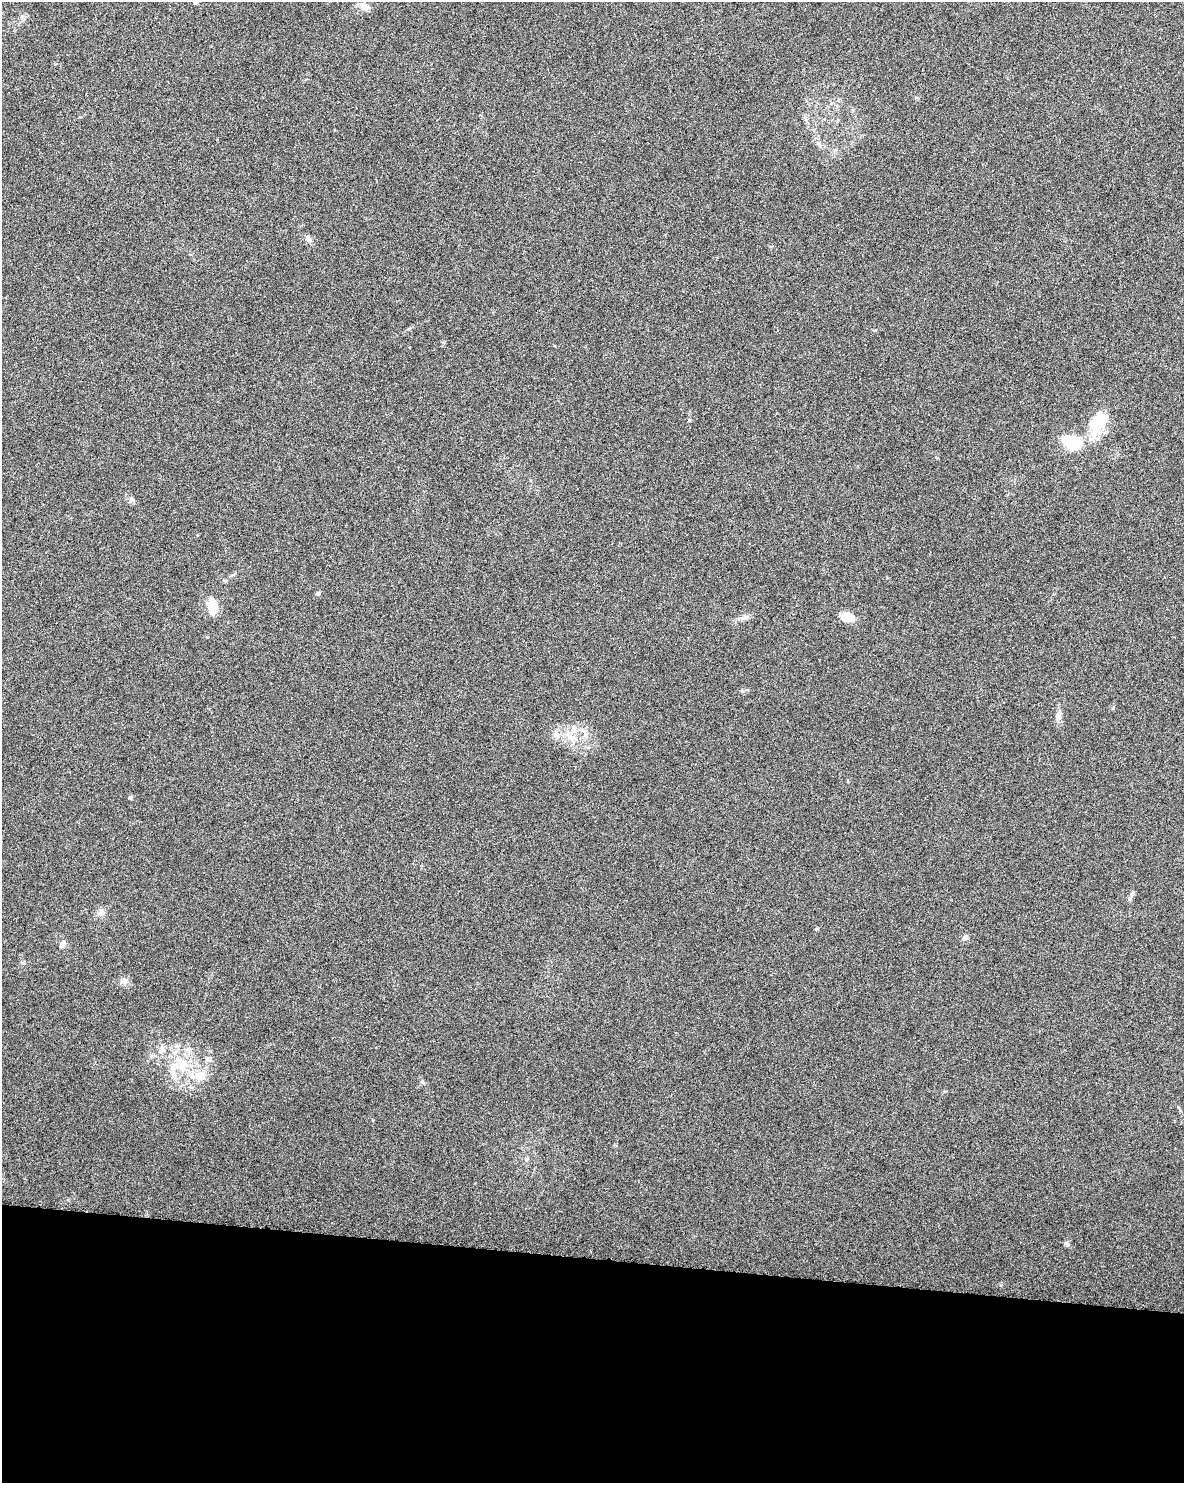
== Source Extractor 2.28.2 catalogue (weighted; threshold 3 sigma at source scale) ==
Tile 10 of 4 x 3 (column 2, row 3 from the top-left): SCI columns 1184-2365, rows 231-1711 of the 4740 x 4960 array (HDU 1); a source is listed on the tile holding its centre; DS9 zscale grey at full resolution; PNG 1186 x 1485 px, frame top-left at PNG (2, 2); no overlay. Shown black and unused: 15% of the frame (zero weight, under 3 of 6 exposures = <1% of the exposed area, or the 3 px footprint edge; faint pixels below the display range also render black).
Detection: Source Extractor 2.28.2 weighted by HDU 2 'WHT'; one run over the whole footprint, this tile lists its part. Background 0.0175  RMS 0.0035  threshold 0.0143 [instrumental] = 3 sigma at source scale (4.09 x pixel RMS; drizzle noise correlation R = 1.36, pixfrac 0.8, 0.0396/0.0396 arcsec/px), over >= 5 px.
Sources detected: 27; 2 inside a brighter listed object's ellipse — not listed separately; the other 25 listed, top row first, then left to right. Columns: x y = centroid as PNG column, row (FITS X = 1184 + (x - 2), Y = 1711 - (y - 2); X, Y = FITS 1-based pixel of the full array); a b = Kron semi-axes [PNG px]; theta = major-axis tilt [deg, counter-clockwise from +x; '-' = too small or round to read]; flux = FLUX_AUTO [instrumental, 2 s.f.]
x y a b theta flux
364 6 15 8 -23 2.3
819 143 8 5 -59 0.92
309 239 10 6 -58 1.1
689 420 4 4 - 0.37
1098 423 36 20 61 11
1072 442 20 13 -18 13
131 499 9 7 -68 0.99
318 593 6 5 - 0.54
213 607 16 10 -79 6.4
745 617 13 6 13 1.4
847 617 15 10 -6 4.8
1058 716 15 7 73 2.1
574 728 10 6 -72 1.4
556 734 10 9 - 2.3
571 737 12 6 -42 2
130 798 6 4 74 0.48
1130 898 13 5 73 1
101 912 10 8 23 1.6
965 937 8 6 43 1.2
63 944 8 6 49 1.1
124 981 12 8 17 1.5
162 1049 13 9 79 2.1
183 1066 19 13 36 7.2
200 1076 19 12 46 5.3
1066 1244 7 5 -57 0.82
Unlisted compact peaks at least as high as the median listed source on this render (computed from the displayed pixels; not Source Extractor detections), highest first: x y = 422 1082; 874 330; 816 929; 225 581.